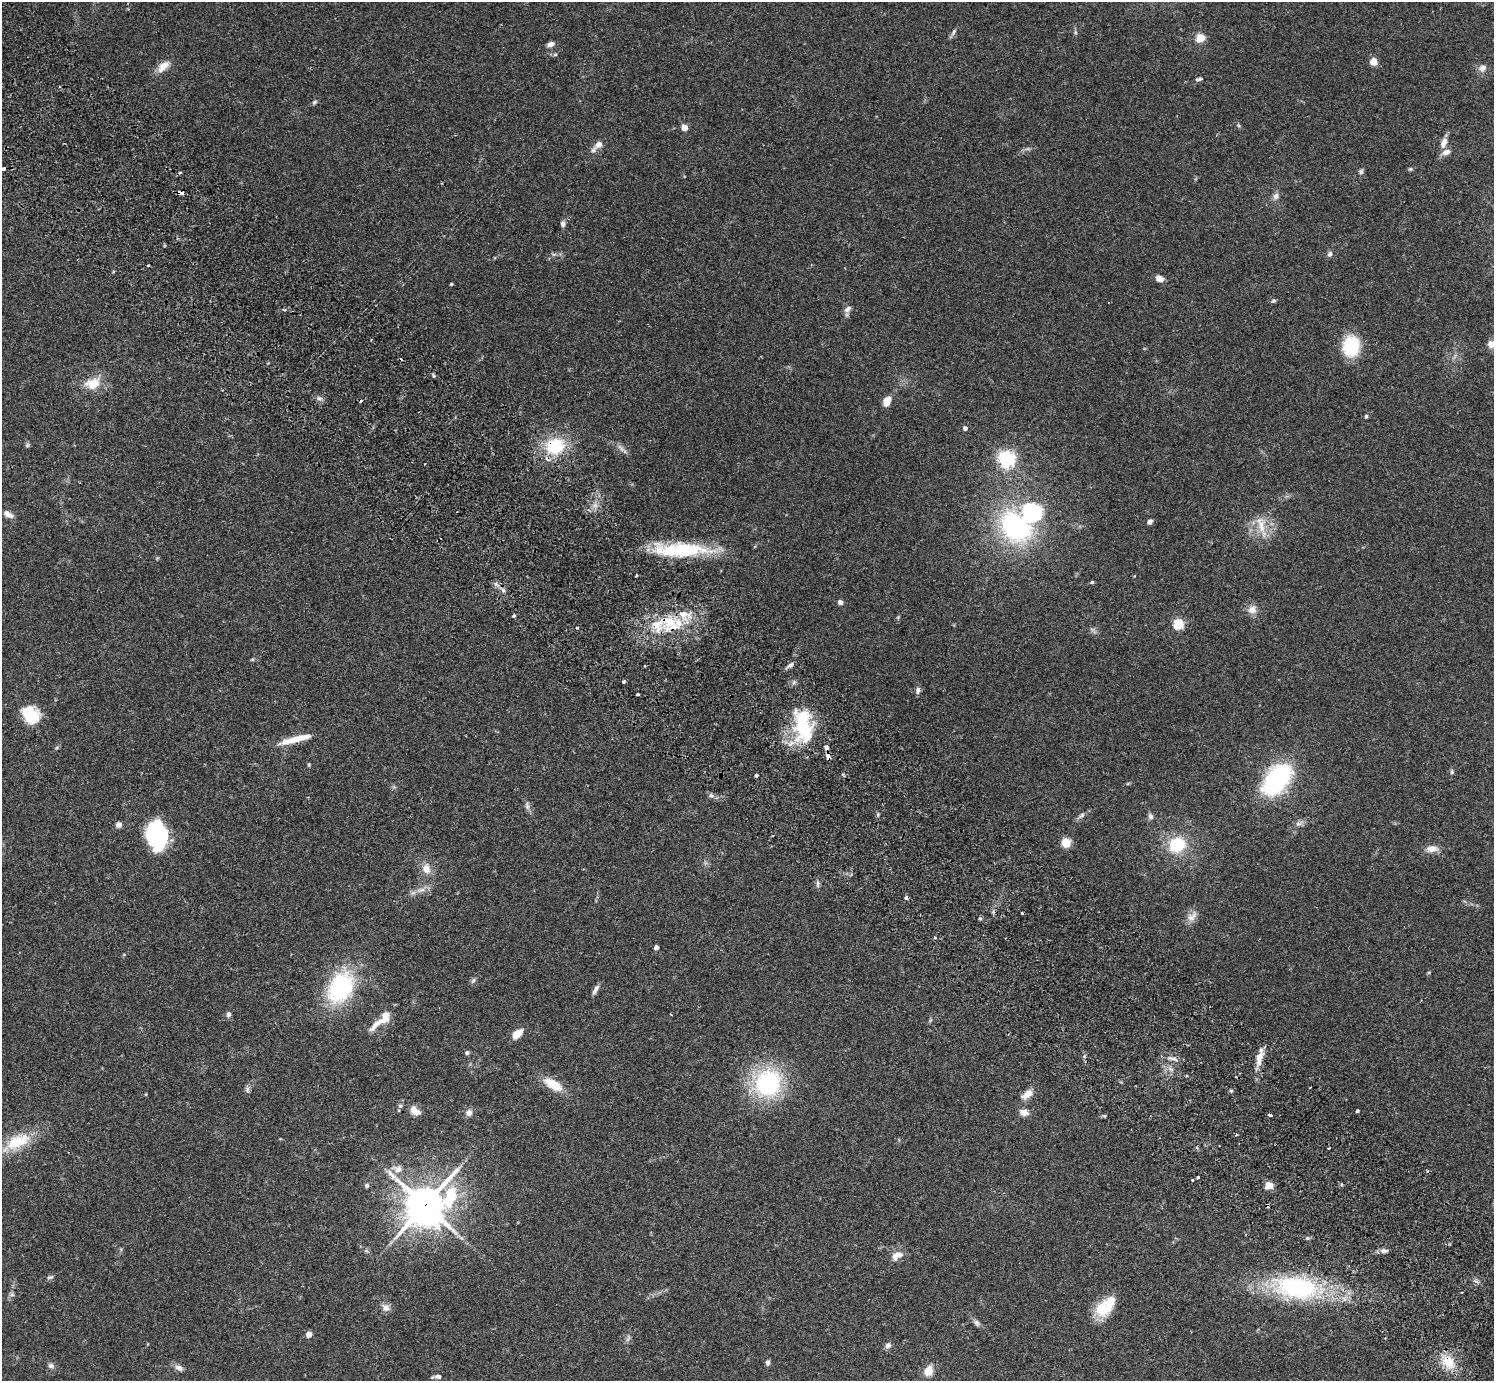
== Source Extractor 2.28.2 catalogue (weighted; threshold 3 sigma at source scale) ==
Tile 11 of 4 x 4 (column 3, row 3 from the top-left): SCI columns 3032-4523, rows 1727-3105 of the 6060 x 6070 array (HDU 1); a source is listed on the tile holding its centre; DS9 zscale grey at full resolution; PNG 1496 x 1383 px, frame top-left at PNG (2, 2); no overlay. Shown black and unused: <1% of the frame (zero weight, under 2 of 3 exposures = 3% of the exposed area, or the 3 px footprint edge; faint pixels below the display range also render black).
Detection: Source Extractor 2.28.2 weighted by HDU 2 'WHT'; one run over the whole footprint, this tile lists its part. Background 0.108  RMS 0.0064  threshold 0.0288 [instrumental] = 3 sigma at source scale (4.5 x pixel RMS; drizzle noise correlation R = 1.50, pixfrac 1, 0.05/0.05 arcsec/px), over >= 5 px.
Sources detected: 163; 1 too faint to see at this stretch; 1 inside a brighter object's white glare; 10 cosmic-ray / hot-pixel residue — not listed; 11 inside a brighter listed object's ellipse — not listed separately; the other 140 listed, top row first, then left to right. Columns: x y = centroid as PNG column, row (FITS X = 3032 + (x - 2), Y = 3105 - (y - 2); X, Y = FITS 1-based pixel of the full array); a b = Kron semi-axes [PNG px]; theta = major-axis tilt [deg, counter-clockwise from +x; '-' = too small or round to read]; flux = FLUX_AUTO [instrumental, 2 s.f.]
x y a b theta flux
953 32 11 4 59 1.7
1075 32 6 4 -71 0.95
1200 38 5 5 - 28
550 44 8 5 23 3.4
555 54 6 4 0 0.9
1373 62 8 8 - 5.1
163 66 19 10 42 6.6
1482 68 11 9 35 3.5
1199 79 9 4 19 1.6
314 102 7 5 33 1.3
1238 125 6 4 -45 0.93
684 127 5 4 - 9.6
1444 143 16 8 68 4.9
599 144 10 7 39 4.3
1028 149 7 4 -18 1.1
3 169 4 3 - 2.6
1410 169 5 5 - 0.91
180 172 4 3 - 0.78
1361 172 7 6 - 1.4
181 193 5 4 - 2.7
1276 196 10 8 75 2.7
563 224 7 6 - 2.2
553 254 8 4 0 1.3
1330 254 8 6 69 1.7
113 272 3 3 - 1.1
1159 278 9 6 -30 4.2
451 284 3 3 - 0.8
1273 301 6 5 - 1.2
847 309 11 7 39 2.3
1490 344 12 11 - 4.2
1351 346 22 17 89 29
434 376 5 4 - 0.9
93 384 20 15 17 13
319 398 9 6 -25 2.1
887 401 11 7 63 6.6
1366 416 5 4 - 0.9
965 428 5 4 - 2.1
27 445 7 5 47 1.1
555 446 24 19 18 31
621 448 13 5 -54 2.6
1006 459 6 6 - 230
8 514 12 7 -32 3.8
1149 522 6 5 - 2.3
1016 526 36 27 -49 97
1261 526 28 11 89 12
684 550 69 16 0 49
157 558 5 5 - 0.69
636 575 4 2 - 0.75
1092 582 4 4 - 0.74
503 590 7 4 -46 1.6
840 602 5 4 - 3.2
1252 609 12 11 - 5
513 616 3 3 - 2
898 617 6 4 45 0.76
669 622 26 24 89 27
1178 624 5 5 - 49
577 628 3 3 - 0.71
252 659 6 4 0 0.76
790 665 10 5 37 2.1
645 666 3 2 - 0.5
623 682 3 3 - 2.5
918 690 10 6 78 2
637 694 3 3 - 1.5
31 714 20 17 -47 20
803 729 51 23 -86 46
296 739 41 7 14 13
826 747 5 4 - 4.4
57 748 6 5 - 0.93
828 756 7 5 -72 3.6
309 765 5 4 - 0.7
1452 772 7 5 87 1.2
756 775 4 3 - 2.8
1277 780 21 12 52 150
711 795 6 5 - 1.6
527 806 12 6 -80 2.2
1082 815 12 6 44 2.1
1150 817 9 6 -75 2
1299 823 14 7 19 2.8
119 825 7 7 - 2.3
158 836 26 21 -64 60
1066 843 9 9 - 8.2
1177 845 15 12 33 31
1432 849 15 8 3 5.3
426 869 15 11 -73 6.6
818 884 11 4 90 1.6
420 890 16 6 13 4.2
1192 916 17 10 50 5.1
980 918 5 3 - 0.79
935 937 3 3 - 1.2
656 947 4 4 - 3.4
473 980 8 5 62 1.4
340 987 43 29 62 61
595 990 13 5 60 2.6
228 1014 8 6 85 1.9
385 1018 17 11 74 7.9
930 1020 7 4 54 0.91
517 1034 10 6 44 11
467 1053 6 5 - 1.2
1259 1058 19 8 83 7.9
1173 1059 17 5 -11 3
1171 1069 8 4 -37 1.7
768 1083 26 23 60 78
553 1084 22 10 -30 15
247 1089 10 6 -81 1.7
1231 1091 5 4 - 0.91
1028 1094 15 7 35 6.6
400 1106 7 6 - 1.4
415 1111 14 9 -38 5.3
1357 1111 4 3 - 1.3
1024 1112 10 7 -16 4.4
469 1113 9 9 - 3
1236 1135 4 3 - 0.62
17 1142 34 17 25 24
1328 1148 3 3 - 2.6
398 1169 15 10 -11 5.8
1198 1177 3 3 - 1.2
1192 1180 3 2 - 0.92
367 1185 5 5 - 1.2
1269 1186 5 5 - 20
425 1205 16 15 - 1400
1267 1205 3 3 - 2.5
1307 1238 6 5 - 1
1384 1251 11 6 0 2.3
897 1255 17 10 29 5.8
50 1277 9 5 9 1.5
1297 1288 44 21 -8 100
1462 1292 3 2 - 0.55
12 1294 7 6 - 1.3
386 1307 12 9 -32 3.6
1101 1308 27 16 83 15
977 1323 10 6 -46 2.1
309 1334 4 4 - 7.3
628 1338 12 4 70 1.7
888 1345 7 6 - 2.6
768 1362 7 5 86 1.8
1448 1362 19 14 -50 14
51 1366 9 7 -22 2.1
179 1368 12 7 -25 3
929 1371 11 8 66 8.4
438 1376 9 5 -1 2.3
Overlapping masked pixels (flux is a lower limit): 9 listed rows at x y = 181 193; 555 446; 503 590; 669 622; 826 747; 828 756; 425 1205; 1267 1205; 1448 1362
Isophote crosses this tile's border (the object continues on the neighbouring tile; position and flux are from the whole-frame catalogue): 2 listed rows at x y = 3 169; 1490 344